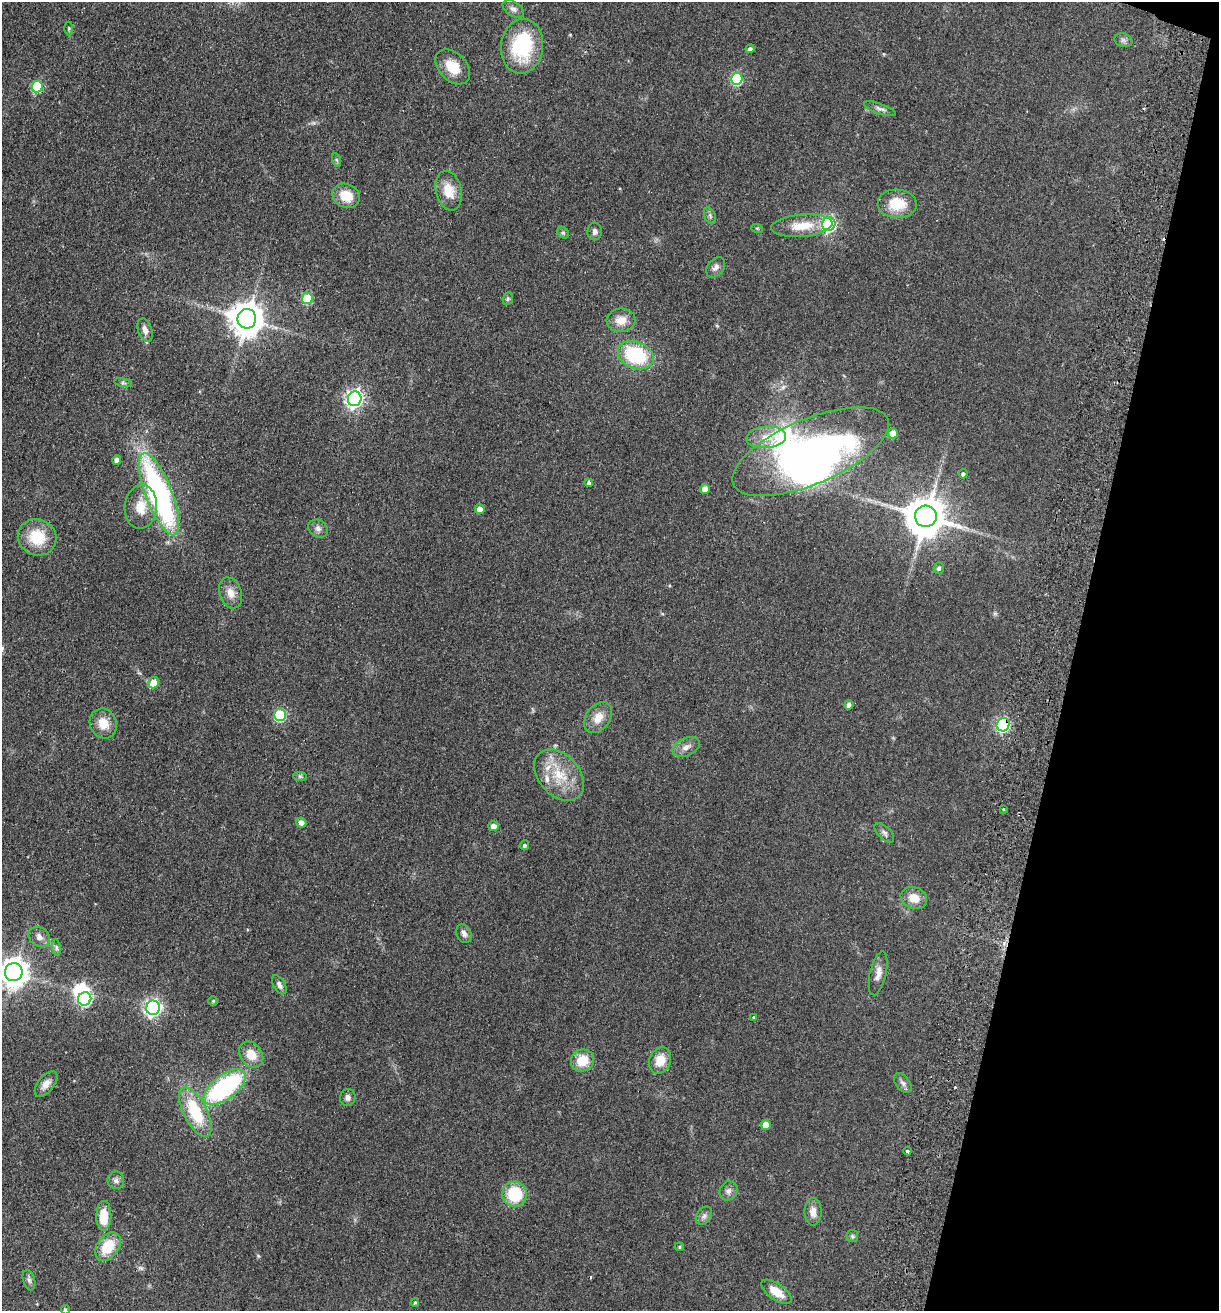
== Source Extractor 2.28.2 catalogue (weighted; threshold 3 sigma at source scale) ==
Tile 8 of 4 x 4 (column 4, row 2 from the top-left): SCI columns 3840-5056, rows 2637-3945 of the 5368 x 5274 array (HDU 1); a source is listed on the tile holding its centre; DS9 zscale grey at full resolution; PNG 1221 x 1313 px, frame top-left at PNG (2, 2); each listed source drawn as its Kron ellipse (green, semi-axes under 4 px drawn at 4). Shown black and unused: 12% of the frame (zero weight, under 2 of 3 exposures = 3% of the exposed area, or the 3 px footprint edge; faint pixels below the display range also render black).
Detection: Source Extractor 2.28.2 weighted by HDU 2 'WHT'; one run over the whole footprint, this tile lists its part. Background 0.0768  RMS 0.0079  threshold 0.0354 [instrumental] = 3 sigma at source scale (4.5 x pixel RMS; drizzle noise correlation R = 1.50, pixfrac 1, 0.05/0.05 arcsec/px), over >= 5 px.
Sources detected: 97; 2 inside a brighter object's white glare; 1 cosmic-ray / hot-pixel residue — neither listed nor drawn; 3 inside a brighter listed object's ellipse — not listed separately; the other 91 listed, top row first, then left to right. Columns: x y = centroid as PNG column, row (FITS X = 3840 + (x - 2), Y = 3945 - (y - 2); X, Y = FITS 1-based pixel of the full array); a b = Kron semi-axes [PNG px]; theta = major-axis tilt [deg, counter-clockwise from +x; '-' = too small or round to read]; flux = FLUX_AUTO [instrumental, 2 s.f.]
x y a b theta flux
513 9 12 7 -33 3.1
69 28 7 3 90 0.96
1123 40 9 6 -16 2.2
522 46 27 21 82 52
750 49 4 4 - 2.1
453 67 20 13 -46 14
737 79 6 6 - 61
37 87 6 5 - 43
880 109 16 5 -19 3.1
337 160 7 4 -70 1.5
449 191 20 12 -78 14
346 196 14 11 -25 15
897 204 19 14 -2 21
710 216 8 5 -66 1.9
829 224 7 6 - 160
802 226 31 11 5 16
757 228 6 3 -19 0.76
595 231 9 7 90 2.6
563 233 6 5 - 1.2
716 267 11 8 51 3.2
307 299 5 5 - 38
508 299 6 5 - 1.3
247 319 10 9 - 1500
621 320 14 11 5 9.1
145 330 12 7 -71 4.5
636 355 18 13 -23 52
123 383 9 4 -13 1.4
355 399 7 6 - 290
893 433 5 5 - 11
766 437 20 11 5 11
810 452 84 32 23 240
117 460 5 4 - 2.9
963 474 4 4 - 1.6
589 483 4 4 - 2.2
705 489 5 4 - 6.3
159 494 44 13 -69 200
141 507 22 16 84 16
480 509 5 5 - 5.4
926 516 11 10 - 2400
318 529 10 8 -34 3.4
37 537 19 18 - 25
939 568 6 5 - 1.8
231 593 16 11 -72 7.4
154 683 6 5 - 12
849 705 5 4 - 2.7
280 715 6 6 - 66
598 718 17 12 54 9.3
103 723 15 13 -62 12
1003 725 7 6 - 120
686 747 14 9 24 5
559 775 29 20 -47 26
300 776 7 4 -1 1.4
1004 810 3 3 - 2
301 823 5 5 - 3.8
493 826 5 5 - 5.2
884 833 12 6 -45 2.5
524 845 5 4 - 1.6
914 898 13 10 -21 10
464 933 10 7 -68 3.3
39 937 11 9 -40 4.1
56 948 8 4 -82 1.5
14 972 9 8 - 950
878 973 22 8 77 5.9
279 985 10 5 -59 2.9
85 999 7 6 - 120
213 1001 4 4 - 0.98
153 1008 7 7 - 250
754 1017 3 3 - 5.7
251 1055 14 11 -54 12
582 1060 12 11 - 16
660 1061 13 10 69 12
903 1083 11 7 -52 2.9
46 1084 15 8 50 5.5
225 1087 25 12 37 110
348 1097 8 7 - 3.1
195 1112 27 11 -63 36
766 1125 5 5 - 11
907 1151 4 3 - 3.1
116 1180 9 8 - 3
728 1191 10 8 58 3.3
515 1194 12 12 - 33
813 1212 14 8 90 6.1
104 1216 15 7 89 18
704 1216 10 7 56 2.7
852 1236 6 5 - 1.4
108 1247 16 10 53 21
679 1247 5 4 - 0.96
29 1280 10 6 -74 2.4
776 1292 18 8 -36 12
415 1303 4 3 - 1
65 1310 4 4 - 1.2
Overlapping masked pixels (flux is a lower limit): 1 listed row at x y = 1003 725
Isophote crosses this tile's border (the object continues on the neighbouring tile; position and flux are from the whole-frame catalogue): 2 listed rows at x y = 14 972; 65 1310